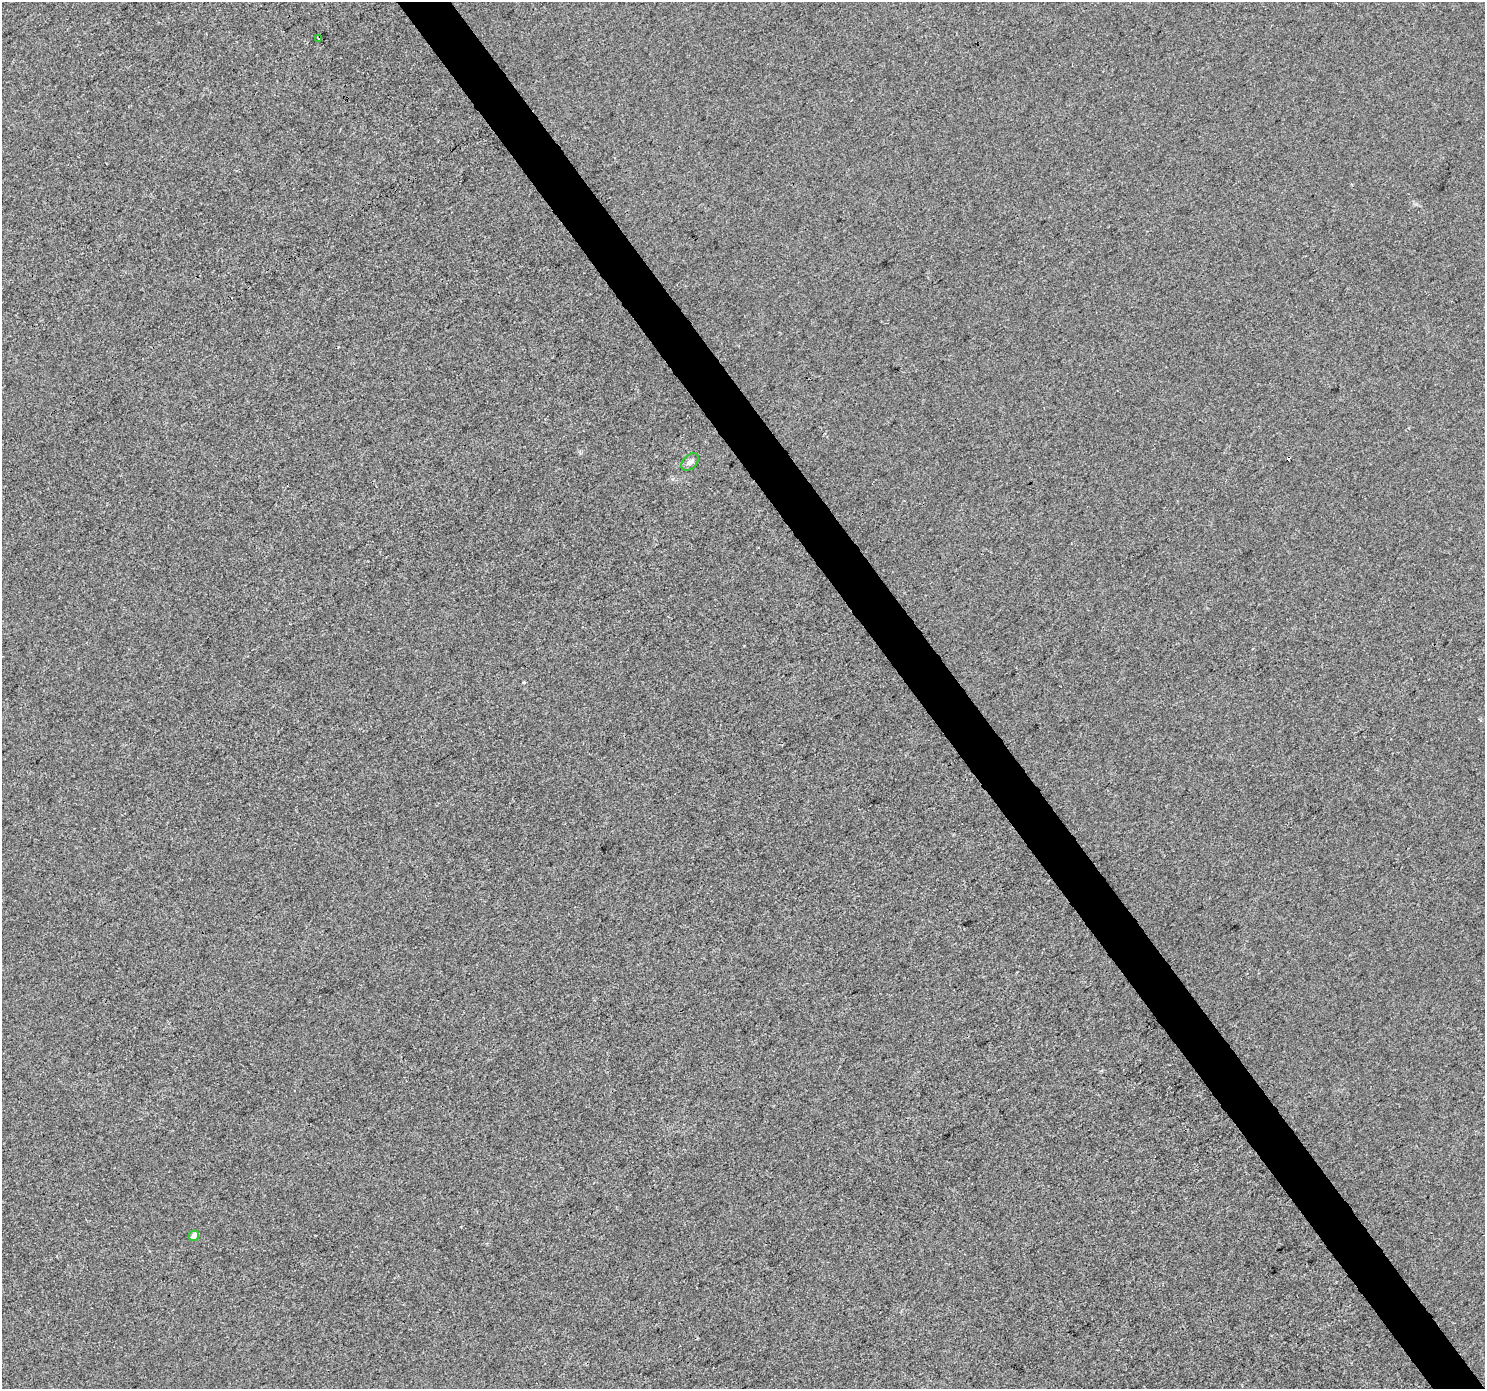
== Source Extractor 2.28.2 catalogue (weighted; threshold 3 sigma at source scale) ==
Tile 6 of 4 x 4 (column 2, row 2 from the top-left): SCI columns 1488-2970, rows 2962-4348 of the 5936 x 5861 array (HDU 1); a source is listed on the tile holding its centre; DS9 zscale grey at full resolution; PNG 1487 x 1391 px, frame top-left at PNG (2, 2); each listed source drawn as its Kron ellipse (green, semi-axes under 4 px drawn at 4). Shown black and unused: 4% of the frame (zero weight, under 3 of 4 exposures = <1% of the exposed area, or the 3 px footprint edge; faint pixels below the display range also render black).
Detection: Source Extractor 2.28.2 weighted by HDU 2 'WHT'; one run over the whole footprint, this tile lists its part. Background 3.25e-04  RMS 0.0036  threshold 0.0161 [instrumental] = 3 sigma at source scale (4.5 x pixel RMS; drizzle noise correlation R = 1.50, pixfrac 1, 0.0396/0.0396 arcsec/px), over >= 5 px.
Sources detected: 5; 2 cosmic-ray / hot-pixel residue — neither listed nor drawn; the other 3 listed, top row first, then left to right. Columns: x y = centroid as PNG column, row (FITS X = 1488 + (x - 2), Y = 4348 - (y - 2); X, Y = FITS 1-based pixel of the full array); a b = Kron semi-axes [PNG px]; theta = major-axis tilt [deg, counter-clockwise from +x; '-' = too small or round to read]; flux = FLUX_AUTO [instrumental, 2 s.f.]
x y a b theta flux
319 39 2 2 - 0.4
690 462 10 7 45 1.4
194 1236 5 5 - 2